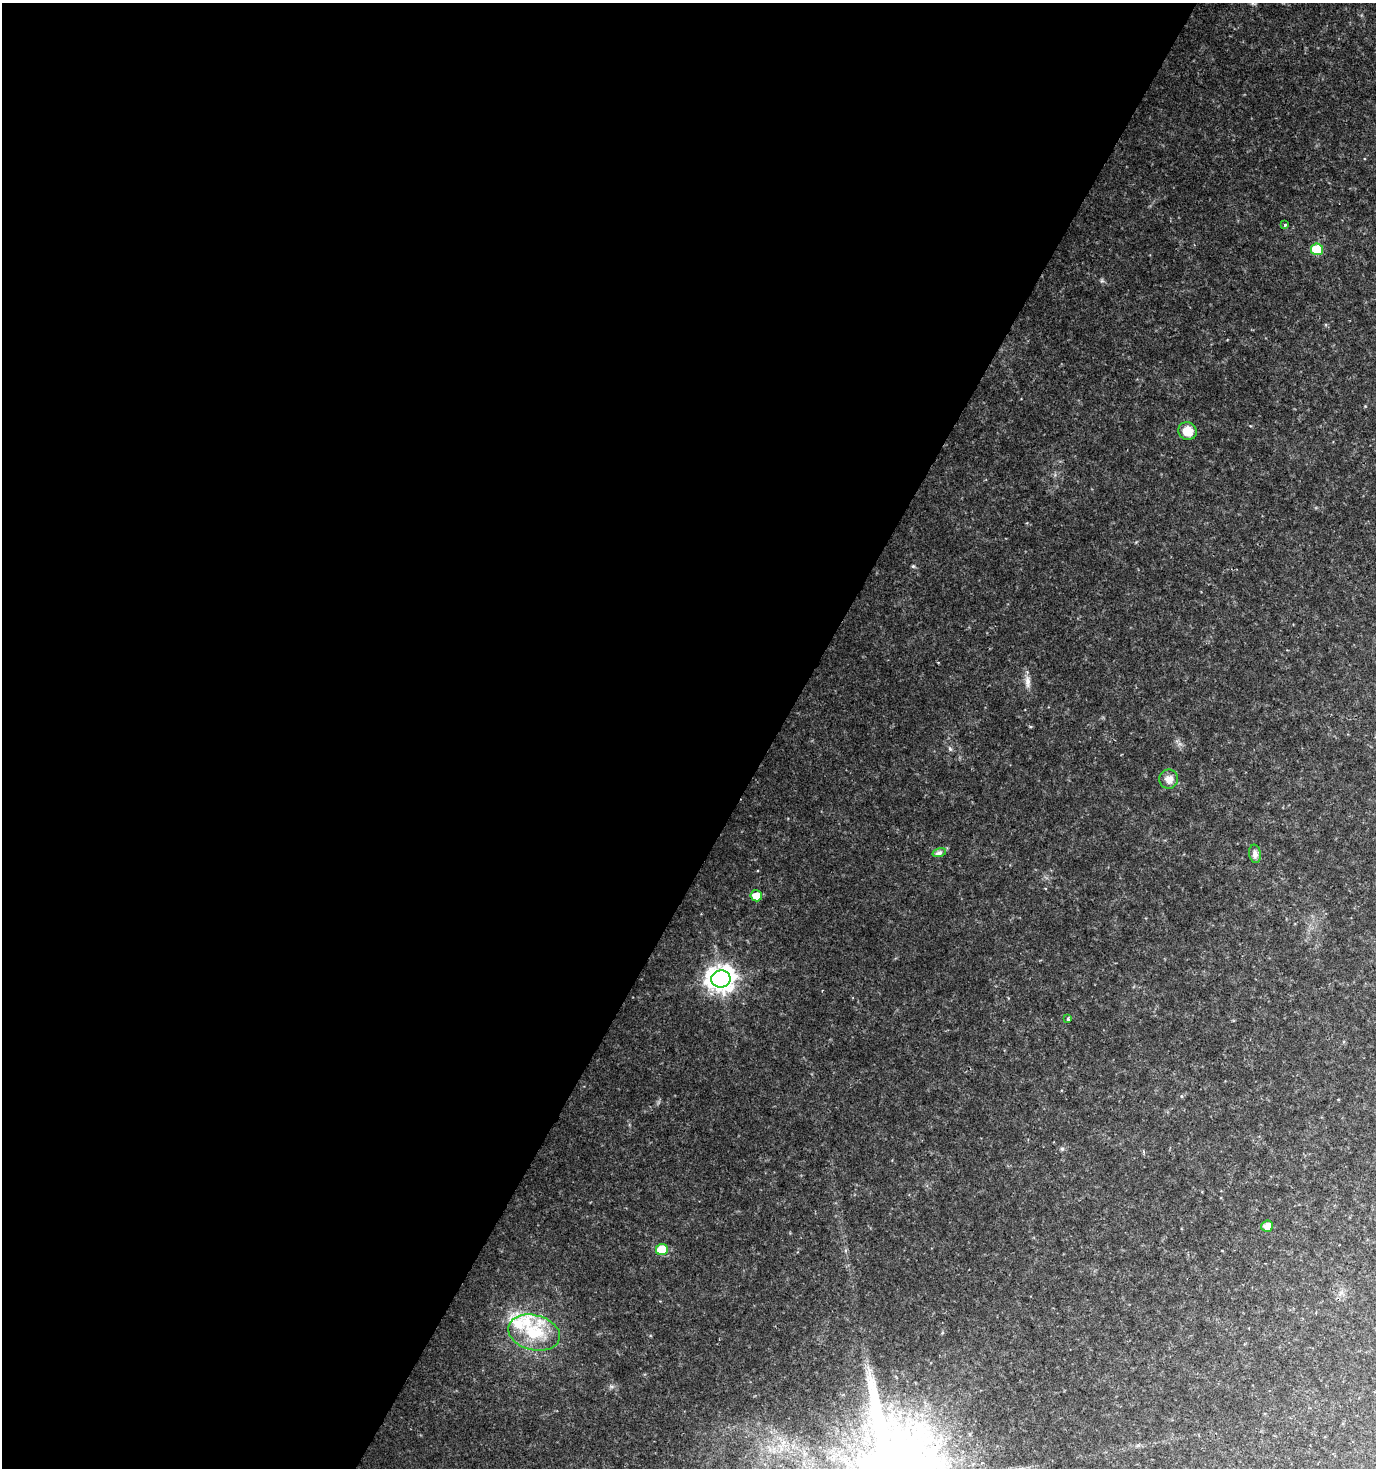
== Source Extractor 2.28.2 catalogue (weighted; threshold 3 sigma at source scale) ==
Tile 5 of 4 x 4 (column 1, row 2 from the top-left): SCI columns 260-1633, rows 2935-4400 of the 5949 x 5877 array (HDU 1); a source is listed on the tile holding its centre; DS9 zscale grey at full resolution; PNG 1378 x 1470 px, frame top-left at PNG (2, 3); each listed source drawn as its Kron ellipse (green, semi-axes under 4 px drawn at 4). Shown black and unused: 56% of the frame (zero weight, under 2 of 3 exposures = <1% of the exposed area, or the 3 px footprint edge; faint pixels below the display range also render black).
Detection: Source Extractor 2.28.2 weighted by HDU 2 'WHT'; one run over the whole footprint, this tile lists its part. Background 0.0622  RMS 0.0078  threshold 0.0352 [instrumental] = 3 sigma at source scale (4.5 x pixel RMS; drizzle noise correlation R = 1.50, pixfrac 1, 0.0396/0.0396 arcsec/px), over >= 5 px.
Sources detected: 14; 2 inside a brighter listed object's ellipse — not listed separately; the other 12 listed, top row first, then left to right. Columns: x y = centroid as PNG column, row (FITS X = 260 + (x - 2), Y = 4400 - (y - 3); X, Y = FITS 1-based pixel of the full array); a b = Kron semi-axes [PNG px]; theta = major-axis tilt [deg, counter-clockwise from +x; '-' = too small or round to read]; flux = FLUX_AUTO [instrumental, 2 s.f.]
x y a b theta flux
1285 225 3 3 - 0.82
1317 249 6 6 - 22
1187 431 9 9 - 7.7
1169 779 9 9 - 4.1
939 853 7 4 18 1.4
1255 854 9 6 -81 2.3
756 896 6 5 - 6.7
721 979 10 8 10 500
1068 1019 3 3 - 1.1
1267 1226 6 5 - 5.8
662 1250 6 5 - 19
534 1333 26 17 -14 24
Unlisted compact peaks at least as high as the median listed source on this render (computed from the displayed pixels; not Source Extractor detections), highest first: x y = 1028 681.